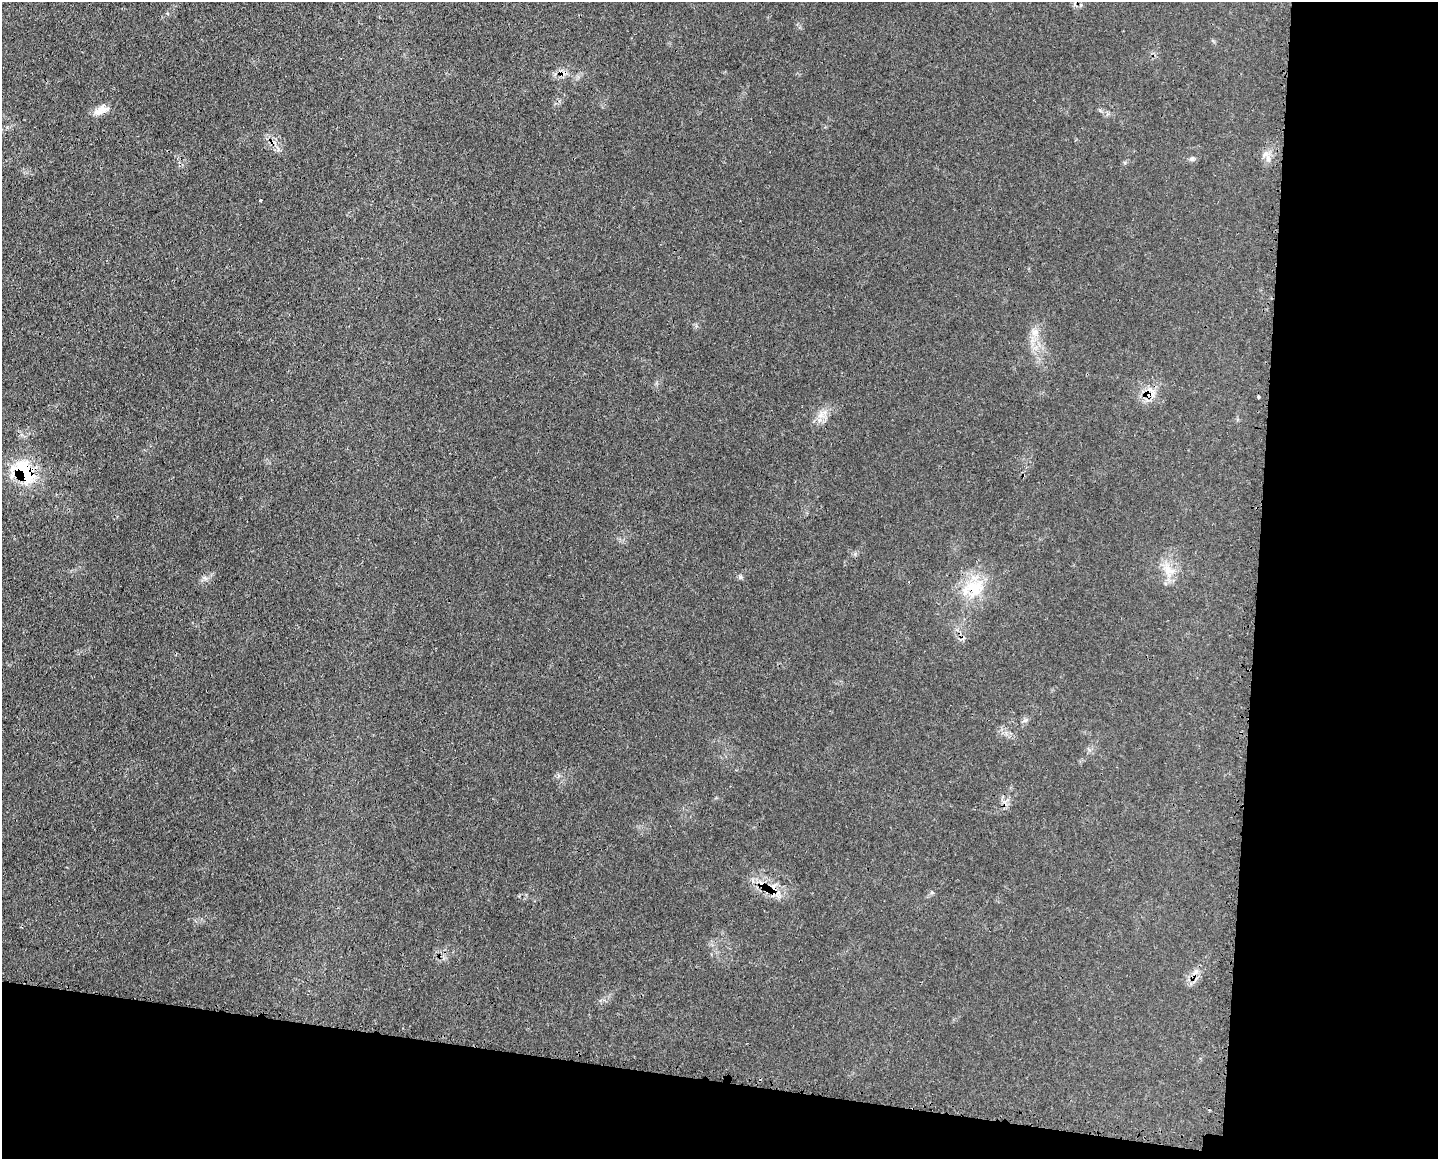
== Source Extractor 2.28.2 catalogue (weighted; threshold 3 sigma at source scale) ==
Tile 12 of 3 x 4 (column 3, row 4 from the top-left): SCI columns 3004-4439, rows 10-1166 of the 4681 x 4656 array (HDU 1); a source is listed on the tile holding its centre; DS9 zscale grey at full resolution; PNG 1440 x 1161 px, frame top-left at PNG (2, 2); no overlay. Shown black and unused: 19% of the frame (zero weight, under 3 of 4 exposures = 3% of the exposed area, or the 3 px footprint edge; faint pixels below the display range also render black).
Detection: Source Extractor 2.28.2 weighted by HDU 2 'WHT'; one run over the whole footprint, this tile lists its part. Background 0.0539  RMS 0.0041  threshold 0.0185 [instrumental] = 3 sigma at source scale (4.5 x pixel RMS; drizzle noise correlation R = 1.50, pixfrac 1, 0.05/0.05 arcsec/px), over >= 5 px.
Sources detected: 14; all 14 listed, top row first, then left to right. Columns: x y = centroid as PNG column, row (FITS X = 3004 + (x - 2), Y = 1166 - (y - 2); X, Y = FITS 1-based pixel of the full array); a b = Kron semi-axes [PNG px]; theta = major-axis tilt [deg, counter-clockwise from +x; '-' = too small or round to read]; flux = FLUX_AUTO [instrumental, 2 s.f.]
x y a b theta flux
100 109 17 10 11 3.6
1192 158 7 4 0 0.82
1268 158 10 6 -65 1.9
260 200 3 3 - 0.73
1035 332 9 7 0 2
1149 394 10 10 - 4.3
1258 397 3 3 - 0.62
821 415 8 6 71 2
24 472 32 24 -36 24
1168 570 20 13 -60 6.8
740 577 6 5 - 0.78
974 588 27 23 -14 15
1025 720 7 4 19 0.77
773 889 13 7 70 3.4
Overlapping masked pixels (flux is a lower limit): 4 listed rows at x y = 1149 394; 24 472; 974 588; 773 889
Unlisted compact peaks at least as high as the median listed source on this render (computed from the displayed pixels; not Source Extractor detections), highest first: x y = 205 578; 932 892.